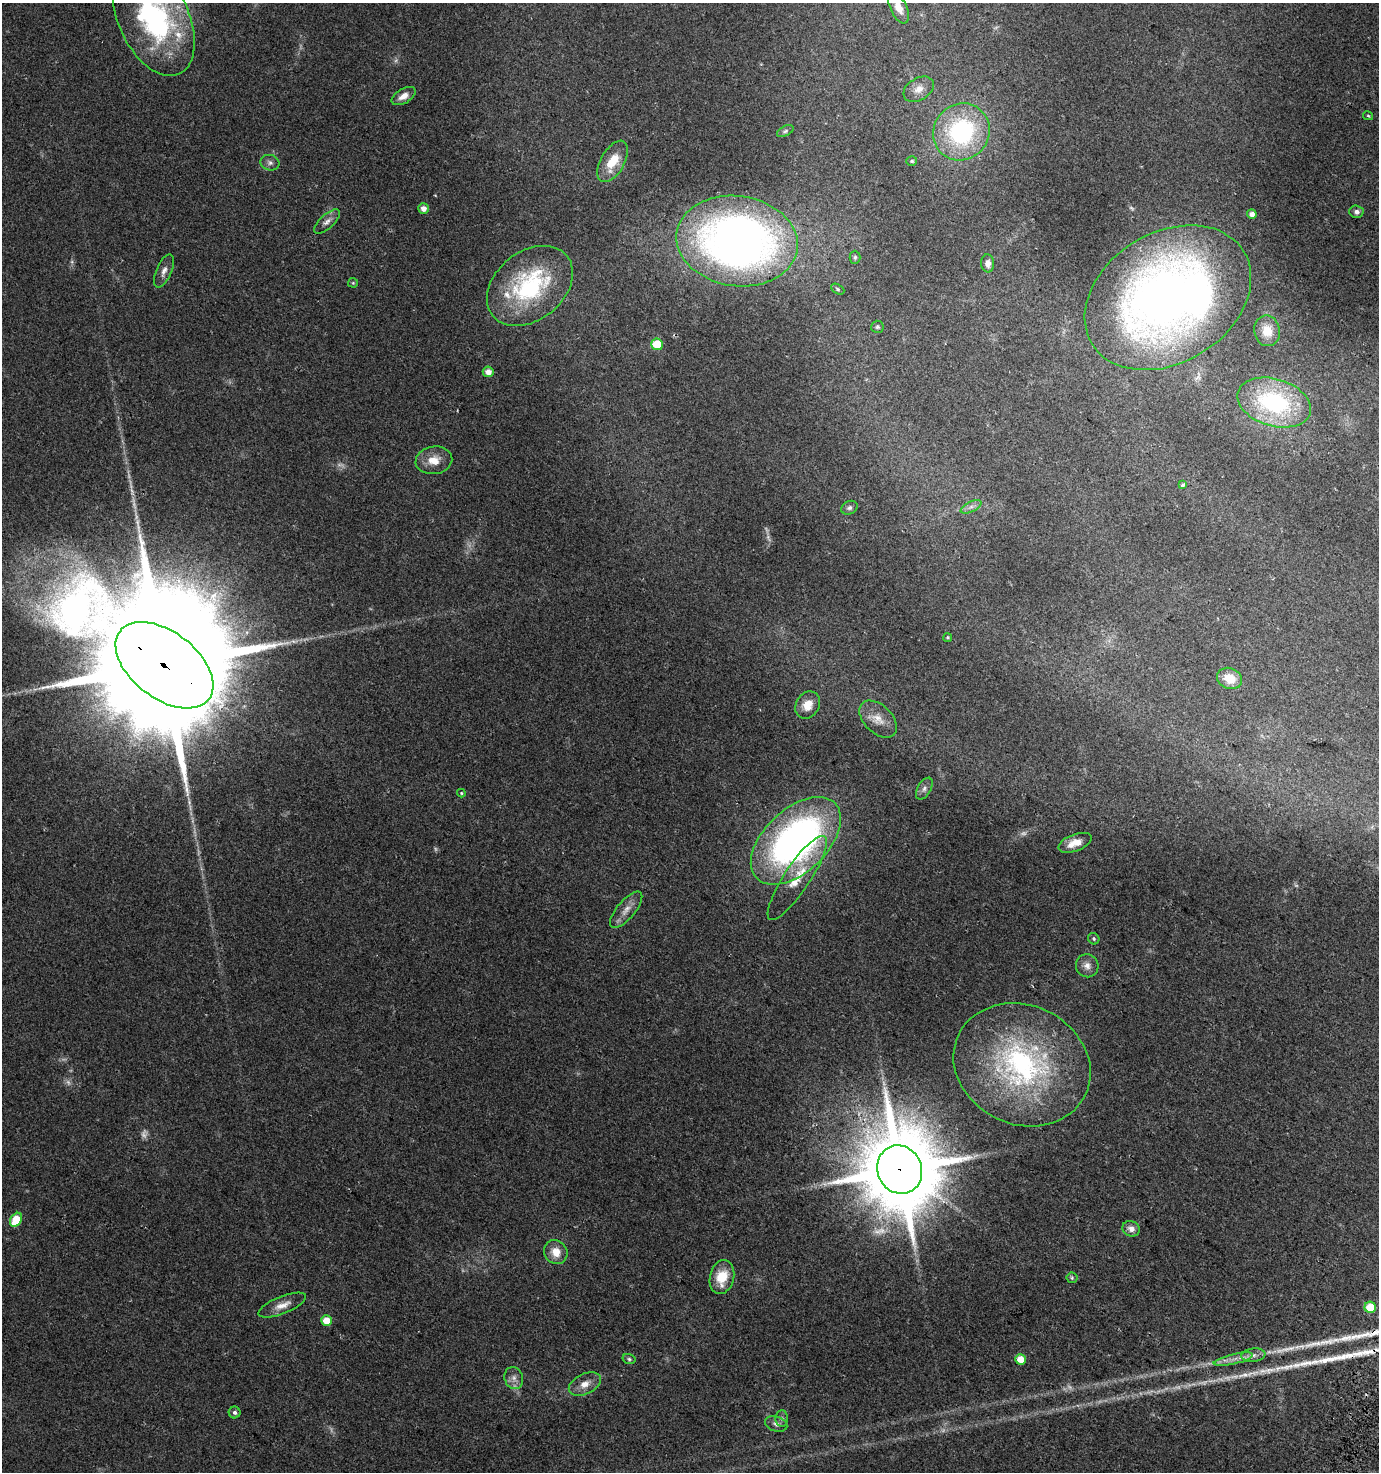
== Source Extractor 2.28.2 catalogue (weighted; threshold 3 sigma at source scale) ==
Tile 6 of 4 x 4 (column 2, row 2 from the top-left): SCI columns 1661-3037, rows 2960-4429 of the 6009 x 5925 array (HDU 1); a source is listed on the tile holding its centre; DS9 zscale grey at full resolution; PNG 1381 x 1474 px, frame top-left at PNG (2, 3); each listed source drawn as its Kron ellipse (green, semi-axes under 4 px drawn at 4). Shown black and unused: <1% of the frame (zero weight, under 2 of 3 exposures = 2% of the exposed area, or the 3 px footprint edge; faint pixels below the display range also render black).
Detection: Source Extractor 2.28.2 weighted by HDU 2 'WHT'; one run over the whole footprint, this tile lists its part. Background 0.0532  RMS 0.0089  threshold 0.0399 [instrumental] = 3 sigma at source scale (4.5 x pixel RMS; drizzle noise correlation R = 1.50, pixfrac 1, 0.0396/0.0396 arcsec/px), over >= 5 px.
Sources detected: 88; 20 too faint to see at this stretch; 1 cosmic-ray / hot-pixel residue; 1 long thin detection or spike segment (spike, bleed or trail) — neither listed nor drawn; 3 inside a brighter listed object's ellipse — not listed separately; the other 63 listed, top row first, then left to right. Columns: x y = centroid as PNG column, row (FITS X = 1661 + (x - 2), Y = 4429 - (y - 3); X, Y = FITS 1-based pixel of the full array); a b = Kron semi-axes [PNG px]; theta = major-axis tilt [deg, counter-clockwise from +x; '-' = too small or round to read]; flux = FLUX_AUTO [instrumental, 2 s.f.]
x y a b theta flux
898 7 17 8 -65 11
154 19 61 35 -65 170
919 89 16 11 32 8.5
404 96 13 7 30 7.5
1368 116 5 3 - 0.98
785 131 9 5 26 1.8
961 132 29 27 48 120
613 161 23 12 61 23
912 161 5 4 - 1.5
270 163 9 7 -14 3.3
423 208 5 5 - 5.7
1356 212 7 6 - 2.8
1252 214 5 4 - 5.7
327 222 16 7 43 5.3
737 241 61 45 -8 600
855 257 6 5 - 1.6
988 263 9 6 -86 4.6
164 271 18 7 67 5.4
353 283 5 4 - 0.99
530 286 48 34 38 110
838 289 7 4 -28 1.5
1168 298 89 65 32 710
877 327 6 6 - 1.7
1267 331 15 13 -81 13
657 344 6 5 - 34
488 372 5 5 - 6.4
1274 402 38 23 -17 110
434 460 18 13 9 14
1183 485 4 3 - 6.3
971 507 11 5 27 3.7
849 508 8 6 26 2.6
947 637 4 4 - 1.2
164 665 56 33 -38 57000
1230 678 13 10 -22 16
808 705 14 11 59 12
878 719 22 14 -44 13
924 789 12 6 60 3.6
461 793 4 4 - 0.93
796 841 54 31 43 380
1075 843 17 8 20 11
797 878 50 13 56 29
626 910 22 9 50 8.6
1094 939 6 5 - 1.6
1087 966 11 11 - 6.3
1022 1065 70 59 -25 190
900 1170 25 22 -65 11000
16 1220 7 5 55 29
1131 1229 9 7 -26 5.5
556 1252 12 11 - 12
722 1277 17 12 75 21
1072 1278 5 5 - 1.5
282 1305 25 8 22 9.3
1370 1307 5 5 - 30
326 1321 5 5 - 15
1253 1355 12 6 6 4.7
629 1359 6 5 - 1.6
1020 1359 5 5 - 13
1233 1359 20 5 13 7.2
514 1378 11 9 -72 5.2
585 1384 17 10 25 9.8
235 1412 6 6 - 2.6
782 1418 8 6 -87 2.5
776 1424 11 7 -17 3.9
Overlapping masked pixels (flux is a lower limit): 2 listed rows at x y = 164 665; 900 1170
Isophote crosses this tile's border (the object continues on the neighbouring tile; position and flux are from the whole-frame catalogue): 2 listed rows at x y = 898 7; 154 19
Unlisted compact peaks at least as high as the median listed source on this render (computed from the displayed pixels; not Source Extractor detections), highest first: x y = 1344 1338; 1353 1337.